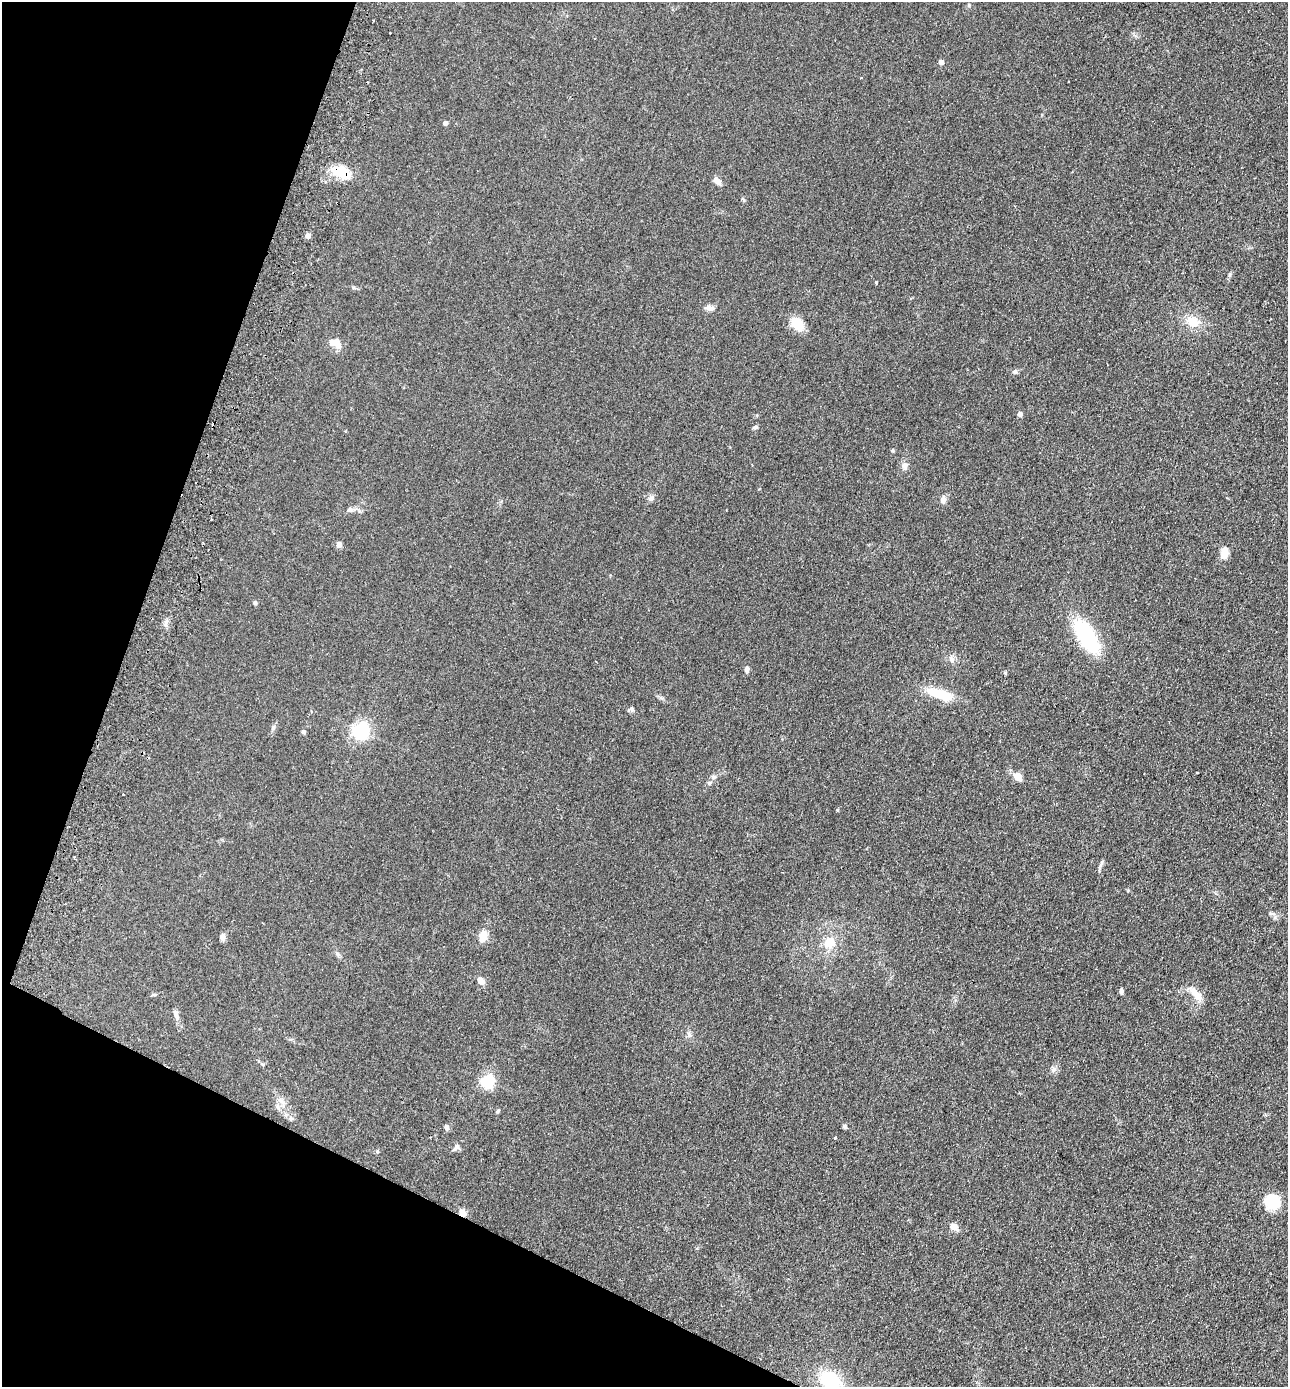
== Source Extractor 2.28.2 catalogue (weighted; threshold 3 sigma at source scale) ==
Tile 9 of 4 x 4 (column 1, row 3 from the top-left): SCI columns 327-1612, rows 1412-2796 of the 5664 x 5594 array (HDU 1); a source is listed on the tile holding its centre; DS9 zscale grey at full resolution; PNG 1290 x 1389 px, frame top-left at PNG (2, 2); no overlay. Shown black and unused: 19% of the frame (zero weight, under 2 of 3 exposures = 3% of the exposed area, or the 3 px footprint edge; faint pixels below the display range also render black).
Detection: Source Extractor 2.28.2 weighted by HDU 2 'WHT'; one run over the whole footprint, this tile lists its part. Background 0.142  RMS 0.011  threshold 0.0517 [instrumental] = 3 sigma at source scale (4.5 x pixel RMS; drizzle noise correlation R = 1.50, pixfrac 1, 0.05/0.05 arcsec/px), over >= 5 px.
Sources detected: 66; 3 cosmic-ray / hot-pixel residue — not listed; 3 inside a brighter listed object's ellipse — not listed separately; the other 60 listed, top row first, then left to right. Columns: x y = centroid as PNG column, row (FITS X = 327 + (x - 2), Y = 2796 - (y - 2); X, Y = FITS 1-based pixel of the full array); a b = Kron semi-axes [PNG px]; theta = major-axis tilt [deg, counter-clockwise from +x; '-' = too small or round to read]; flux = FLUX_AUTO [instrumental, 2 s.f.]
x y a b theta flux
390 33 3 2 - 1.8
941 62 4 4 - 8.3
861 78 3 2 - 0.87
445 123 4 4 - 5.1
341 172 22 11 -24 30
717 181 11 7 -45 5.3
308 236 4 4 - 8.5
1229 275 6 4 88 1.7
876 282 3 3 - 2.1
709 308 12 7 -13 4.9
1193 321 18 14 -29 18
797 324 13 10 -44 24
333 342 15 9 10 7.7
1015 372 7 5 53 2.5
1020 414 6 5 - 3.3
755 427 8 4 13 2
892 450 5 4 - 1.3
905 466 9 8 - 4.9
651 498 7 6 - 3.2
943 500 9 6 73 4.9
350 510 8 7 - 3.6
339 545 7 6 - 4.6
1224 556 9 7 42 8.6
255 603 6 5 - 1.6
1086 636 33 15 -58 93
952 659 9 7 -55 4.1
747 670 7 5 -85 3.5
1005 673 6 4 -1 1.3
940 694 34 11 -20 31
631 709 7 6 - 2.6
273 728 6 5 - 2.1
360 731 6 6 - 350
303 732 4 4 - 3
1197 773 2 2 - 1.2
1017 776 9 7 -40 11
714 777 7 5 1 2.6
1101 863 14 3 66 2.5
483 936 10 7 75 17
222 937 8 7 - 4.2
829 942 6 6 - 28
338 954 8 4 -53 2.2
480 981 10 7 -49 6.6
1121 991 8 4 -86 2.4
1194 993 19 10 -44 12
176 1015 14 6 -78 4.8
262 1064 5 4 - 1.5
1053 1070 8 7 - 3.8
487 1082 6 6 - 180
282 1101 9 3 -45 2.9
497 1111 6 4 29 1.5
291 1118 7 5 -69 2.5
845 1126 6 5 - 2.2
447 1127 8 5 -88 3.1
835 1138 3 3 - 4
456 1147 11 7 42 4.5
377 1152 6 4 0 1.3
1272 1202 16 15 - 34
462 1213 8 6 -56 8.5
953 1227 12 8 -8 5.7
830 1380 22 16 -31 57
Overlapping masked pixels (flux is a lower limit): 2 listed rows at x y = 341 172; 462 1213
Isophote crosses this tile's border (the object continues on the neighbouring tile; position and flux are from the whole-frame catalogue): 1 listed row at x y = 830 1380
Unlisted compact peaks at least as high as the median listed source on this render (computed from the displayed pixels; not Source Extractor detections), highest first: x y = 837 810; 744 200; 1275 917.